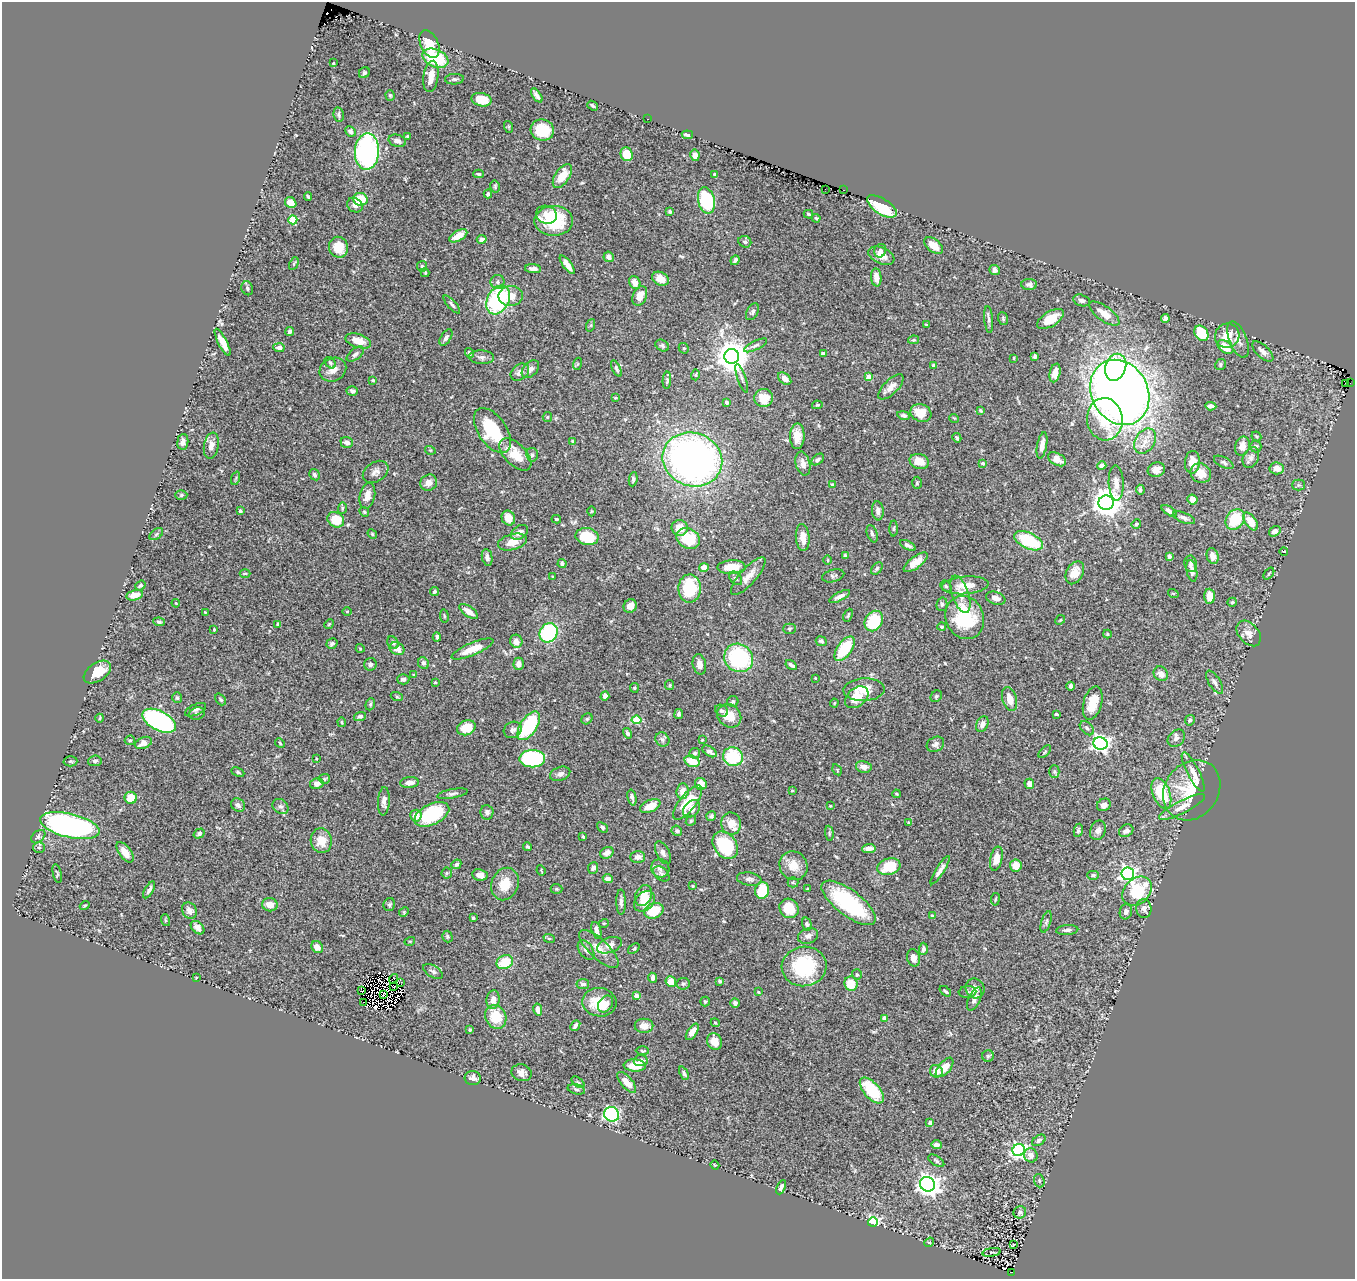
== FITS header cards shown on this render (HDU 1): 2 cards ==
NAXIS1  =                 1353
NAXIS2  =                 1277

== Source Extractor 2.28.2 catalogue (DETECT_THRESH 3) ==
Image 1353 x 1277 px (HDU 1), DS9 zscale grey, 1 PNG px = 1 image px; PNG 1357 x 1281 px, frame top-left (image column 1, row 1277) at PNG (2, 2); each listed source drawn as its Kron ellipse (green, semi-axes under 4 px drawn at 4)
Background 0.495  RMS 0.025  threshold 0.0755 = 3 sigma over >= 5 px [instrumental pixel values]
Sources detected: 519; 7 with non-positive FLUX_AUTO (blend fragments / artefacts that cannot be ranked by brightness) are neither listed nor drawn; of the other 512, the 500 brightest by FLUX_AUTO listed and drawn (12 fainter detections omitted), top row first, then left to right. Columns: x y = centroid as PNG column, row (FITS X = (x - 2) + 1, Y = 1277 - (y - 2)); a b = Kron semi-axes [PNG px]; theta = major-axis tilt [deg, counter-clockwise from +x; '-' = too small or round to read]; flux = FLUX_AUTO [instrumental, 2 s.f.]
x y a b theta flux
429 44 15 8 -65 34
435 58 13 9 -25 84
333 63 3 2 - 1.3
364 73 6 5 - 3.2
431 76 16 7 82 18
454 79 9 5 4 4.3
390 95 5 4 - 1.9
537 95 8 4 -55 5.7
482 100 10 6 -13 31
593 106 6 3 -39 2.4
339 115 7 5 -80 3.5
648 119 3 2 - 61
509 127 6 4 -72 1.8
542 130 11 10 - 53
350 131 5 4 - 6.2
687 135 5 4 - 4.7
407 136 4 3 - 2.1
397 141 9 6 -17 6.6
367 151 18 12 87 320
627 154 7 6 - 39
695 155 6 4 -80 8.4
478 174 5 4 - 3.1
715 175 4 3 - 3.2
562 176 14 7 56 31
495 186 6 4 -77 2.4
825 189 2 2 - 1.9
844 190 3 2 - 3.1
488 194 4 3 - 3.4
308 196 4 3 - 1.7
360 199 7 6 - 49
706 200 13 8 -78 150
291 203 6 5 - 17
355 205 8 6 -37 7.5
882 206 17 7 -32 77
670 212 3 3 - 3.1
808 214 5 3 - 2.5
546 215 10 9 - 13
816 218 4 3 - 1.8
293 220 4 4 - 65
554 221 19 15 0 78
458 236 10 5 29 17
482 239 5 4 - 5.3
745 242 6 5 - 4
934 246 11 6 -38 21
338 247 10 9 - 29
880 251 7 6 - 5.6
881 256 14 8 -23 15
609 257 5 5 - 7.8
735 260 5 3 - 3.2
294 264 7 3 64 1.9
567 265 11 4 -54 12
422 266 5 5 - 3
533 269 8 4 -4 6.5
994 270 5 5 - 6.4
425 273 4 3 - 2
876 277 9 5 -84 12
660 279 9 6 -29 16
497 282 7 7 - 5.1
635 282 7 5 -63 14
1029 284 8 5 0 5.3
247 288 7 5 -69 3.6
511 296 12 10 7 19
640 296 10 7 66 19
498 300 15 10 61 180
1081 300 8 5 -14 5.5
452 304 11 4 -48 4.4
752 312 9 5 62 4.4
1104 314 18 7 -36 19
1165 318 4 4 - 6.2
1003 319 6 5 - 2.4
1050 319 15 7 31 24
989 320 13 4 -85 4.6
591 325 6 4 71 2
926 325 4 3 - 2.1
290 332 4 4 - 5.4
1201 333 8 6 -56 68
1227 336 12 12 - 27
446 338 9 5 58 5.4
913 340 5 4 - 1.9
1238 340 19 8 -69 13
358 341 13 6 -17 23
223 342 15 4 -62 16
755 345 12 4 26 4.9
662 346 7 5 -30 3.4
1225 347 9 5 -35 29
279 348 5 4 - 7.5
684 348 5 5 - 2.2
1263 351 13 6 -43 8.8
469 353 5 4 - 3.2
355 354 10 5 36 5.1
823 354 4 4 - 13
732 356 7 7 - 3500
1035 356 4 3 - 4.2
481 357 13 6 -2 6.3
1014 358 3 2 - 1.6
330 363 6 4 -49 2.8
577 364 6 4 71 2.2
934 365 4 3 - 8.1
1220 365 6 5 - 3.1
1116 367 14 10 70 120
616 368 9 4 -63 3.6
530 369 10 7 47 7.7
333 370 14 11 25 16
520 372 10 7 39 9.4
1055 373 9 5 77 14
695 375 5 4 - 2.1
869 377 4 4 - 25
742 378 15 4 -71 4.5
785 379 7 5 -41 12
373 380 3 2 - 1.6
667 380 9 4 87 3
1345 383 2 2 - 130
1350 383 3 2 - 25
891 387 16 7 45 14
352 391 6 5 - 5.4
1120 392 34 28 -61 2100
615 398 3 2 - 1.6
764 398 9 9 - 40
727 402 3 3 - 3.2
817 405 5 4 - 1.9
1211 406 5 4 - 7.8
981 411 3 3 - 2.4
921 413 10 8 -21 29
904 415 6 4 -11 3.9
547 417 5 4 - 2
954 418 5 3 - 1.4
1105 419 21 18 -85 74
492 431 25 14 -56 90
797 436 13 7 89 18
1256 436 5 4 - 2.4
957 438 5 4 - 2.6
572 441 4 3 - 1.6
1145 441 14 10 56 18
183 442 8 5 84 7.9
347 442 6 5 - 8.5
1042 445 13 5 80 11
211 446 13 7 80 12
1242 446 9 7 75 14
1256 446 6 5 - 3.4
430 450 5 3 - 1.4
515 454 20 10 -45 39
532 455 7 6 - 4.2
1251 457 11 7 63 7.7
692 459 30 26 -20 850
1057 459 10 6 -28 16
818 460 7 4 41 4.3
919 461 10 7 -17 21
1192 462 11 7 85 19
1224 462 10 5 -27 4.3
983 463 4 4 - 2.4
803 464 12 7 -76 12
1102 465 4 4 - 9
1277 468 7 6 - 14
1156 470 9 7 21 13
376 472 14 9 34 9.8
1201 473 10 9 - 21
314 475 6 5 - 4.2
236 478 7 4 71 2.4
633 479 7 4 82 4
429 483 9 7 31 11
917 483 6 5 - 2.7
1116 483 18 7 -88 14
833 485 4 3 - 5.6
1298 485 6 5 - 3.2
1140 490 5 4 - 4.2
181 495 6 5 - 2.6
367 496 13 7 78 14
1192 500 5 5 - 9.6
1106 503 7 7 - 2400
342 508 6 3 89 2.4
240 511 4 3 - 2.6
591 511 5 3 - 1.4
878 511 9 6 -84 7.2
1169 511 8 4 -33 6.8
364 512 5 4 - 2.3
508 518 7 6 - 17
1184 518 12 5 -22 6
556 519 5 3 - 2.3
1235 519 11 8 52 59
336 520 9 7 -32 48
1251 521 10 5 -55 30
1136 524 5 4 - 3.3
680 528 8 7 - 23
894 529 8 4 89 2.3
1275 531 6 4 34 10
519 532 9 6 34 10
156 534 8 5 38 2.7
372 534 5 4 - 2.1
872 534 9 5 -70 4.9
587 537 11 8 -11 58
803 537 13 7 -85 18
688 538 12 10 -30 65
1029 541 15 8 -25 81
512 542 15 8 14 20
908 545 8 3 -27 4.4
1284 551 4 2 - 1.2
845 556 3 3 - 3.1
1169 556 4 3 - 4
1213 556 8 5 -70 9.5
487 557 8 5 -80 6.6
828 560 4 3 - 1.3
916 562 14 6 37 16
562 563 4 4 - 3.7
1191 564 8 6 -81 5.5
731 567 14 6 3 31
704 568 5 4 - 18
877 568 7 5 50 3
1192 571 11 5 -78 7.8
245 573 5 3 - 1.7
1075 573 12 8 62 18
1269 573 7 3 49 1.9
748 576 24 8 48 17
833 576 11 6 15 4.1
553 577 3 3 - 2
736 578 8 5 -48 3.6
140 585 5 4 - 2.7
965 585 23 8 5 25
946 586 6 5 - 3.5
690 588 14 11 89 88
434 591 4 3 - 2.8
1173 593 5 3 - 1.3
960 594 19 8 -71 16
135 595 9 5 13 17
840 596 11 4 28 7.4
1210 596 7 5 -86 23
996 598 10 6 -17 10
1232 602 4 4 - 2.8
176 603 4 3 - 1.3
942 604 7 5 78 3.2
630 606 7 6 - 13
347 611 5 3 - 1.4
469 611 11 5 -36 12
205 612 3 2 - 1.2
848 615 7 3 64 2
444 616 7 3 -82 1.9
965 618 22 19 -67 110
1060 620 5 4 - 1.9
874 621 11 8 59 77
159 622 6 4 -10 3.4
278 624 4 3 - 3.6
329 624 5 4 - 1.8
942 627 4 3 - 1.9
214 629 3 2 - 1.6
789 629 6 5 - 2.9
549 633 10 8 58 150
1249 633 14 10 -49 13
1107 634 4 4 - 1.7
437 637 4 3 - 3.8
516 641 7 6 - 10
821 641 6 4 -25 3.7
393 643 7 5 -54 4.6
332 644 6 5 - 4.6
360 648 4 3 - 1.3
397 649 8 6 -28 14
472 649 22 6 23 28
845 649 14 7 55 73
739 658 15 13 -40 160
423 663 6 5 - 5.5
370 664 6 6 - 4.2
519 664 6 5 - 8.1
699 664 10 6 -76 10
791 665 6 3 -32 5.1
97 672 15 9 34 32
1161 674 8 6 -44 11
413 675 4 3 - 1.7
815 678 2 2 - 1.3
403 679 6 5 - 5.3
435 682 3 3 - 1.3
1215 682 13 5 -58 6.7
670 685 5 4 - 2
1071 686 4 4 - 4.4
634 688 5 4 - 2
864 690 20 11 3 34
605 696 5 4 - 6.6
936 696 6 5 - 2.8
397 697 6 4 -19 2.2
857 697 13 9 40 30
177 698 5 5 - 3.5
221 699 6 4 -51 2.7
1010 699 12 7 -74 18
733 701 5 5 - 3
834 703 4 4 - 1.6
1093 703 17 9 74 33
370 704 6 4 70 2.6
196 710 11 5 24 4.8
722 711 7 5 -33 4.5
197 713 8 6 14 4.3
679 714 5 4 - 2.8
1056 714 3 3 - 2.6
360 716 6 4 18 5.4
729 716 13 11 -42 27
100 718 4 3 - 1.5
587 719 6 5 - 2.6
636 720 5 4 - 67
1190 720 5 4 - 3.5
159 721 18 9 -28 310
342 722 4 3 - 1.8
982 724 8 5 65 7.6
529 726 16 8 57 140
466 728 9 7 22 34
1087 728 8 5 -44 4.2
513 730 9 7 27 6.8
627 733 5 4 - 4.2
1176 738 10 7 44 6.1
662 739 7 6 - 4.9
130 740 5 4 - 2.4
702 740 3 3 - 1.6
144 743 8 5 24 15
280 743 5 4 - 1.8
935 744 9 7 30 6.2
1100 744 7 6 - 630
710 751 8 5 -32 6
1045 752 8 3 46 2
695 753 5 5 - 3.5
733 757 10 9 - 83
316 759 3 2 - 1.7
532 759 13 8 1 160
70 761 7 5 -1 2.7
95 761 6 5 - 3.8
692 761 8 5 -17 32
864 767 8 6 -12 10
837 770 6 4 -58 1.7
1054 771 6 5 - 2.9
238 772 7 4 -25 2.5
1193 772 22 6 -63 14
560 774 10 6 19 7.1
324 779 5 5 - 2.5
409 782 9 5 5 10
317 784 7 5 12 7.7
701 784 6 5 - 17
1029 784 5 5 - 10
792 790 4 2 - 1.5
1192 790 32 26 52 83
682 791 7 6 - 16
1161 793 16 8 -69 66
452 794 15 4 10 5.6
896 794 4 3 - 2
131 798 6 6 - 28
632 798 8 3 -77 4.3
384 801 14 6 87 8.5
688 803 20 8 51 53
238 805 7 6 - 6.7
1104 805 7 6 - 8.8
280 806 8 7 - 5.6
650 806 11 6 24 24
830 806 3 2 - 1.6
1182 807 25 6 26 18
691 809 10 7 49 11
487 812 7 6 - 6.2
432 814 19 10 26 110
416 816 6 5 - 16
711 816 5 4 - 3.2
691 821 5 4 - 2.7
909 823 3 3 - 1.9
731 824 11 10 - 21
70 826 30 12 -13 490
602 827 6 4 -41 3.6
1078 830 6 4 81 3.4
1098 830 10 7 69 9.8
677 831 5 5 - 3.5
1126 831 7 5 29 8
829 833 7 4 -84 2.5
199 834 6 4 34 3.3
38 837 8 5 40 3.8
583 837 3 2 - 2.1
321 841 12 10 -76 26
725 845 15 11 -53 90
39 847 6 5 - 3.5
528 847 4 3 - 2.4
869 849 7 4 6 12
125 852 12 6 -53 19
607 853 7 5 28 11
663 853 12 6 -64 6.8
638 857 7 6 - 11
996 859 12 6 78 20
456 864 5 4 - 4.6
1016 865 6 6 - 16
794 866 15 13 -50 25
889 867 12 8 17 47
593 868 6 5 - 6.8
660 868 9 9 - 8.5
541 870 5 2 - 1.5
940 870 16 4 57 8.5
447 873 5 5 - 2.7
57 874 10 3 -77 2.2
661 874 9 6 -41 4.5
1128 874 6 6 - 530
480 875 8 6 -8 11
1093 875 5 4 - 3.2
608 879 5 4 - 9.6
749 879 12 6 -9 6.7
793 882 5 5 - 2.4
505 884 17 13 67 32
692 886 3 2 - 1.5
557 889 6 5 - 2.1
807 889 3 3 - 1.9
149 890 9 4 60 5.1
762 890 8 7 - 50
1137 891 16 12 45 84
644 896 11 8 65 26
995 899 6 3 81 1.7
644 901 12 9 43 28
621 902 12 4 -90 6
849 903 32 12 -37 150
270 905 8 6 -9 15
389 905 6 6 - 3.1
85 906 5 3 - 2.1
789 908 10 9 - 34
1144 908 9 7 -83 7.5
189 911 8 7 - 10
654 911 10 7 23 41
1126 911 8 6 74 6.2
404 912 5 4 - 2
932 916 4 3 - 2.4
473 918 3 3 - 2.4
165 920 6 4 -72 1.9
1046 922 11 4 72 4.1
604 923 5 3 - 1.6
807 924 6 4 -73 3.5
198 928 8 5 -44 7.4
596 930 8 4 -74 7.4
1067 930 11 5 4 5.5
808 936 10 7 19 7.7
447 937 6 5 - 2.5
549 938 6 3 -19 1.8
410 941 5 3 - 1.5
609 945 13 7 20 11
317 947 6 5 - 13
599 949 25 9 -44 25
634 949 6 4 39 2.2
923 949 6 4 86 5.1
586 950 11 6 -55 7.7
913 958 9 6 -75 10
505 962 8 6 27 46
804 966 22 20 9 110
433 971 11 5 -32 4.3
857 975 5 5 - 2.7
196 978 3 2 - 1.2
653 978 5 3 - 5.6
393 979 5 2 - 3.4
720 981 4 3 - 2.9
400 982 3 2 - 1.9
671 982 5 5 - 23
583 984 6 5 - 4.9
683 984 6 6 - 3.9
851 984 7 6 - 27
394 986 3 2 - 2.6
975 988 10 9 - 13
362 991 2 2 - 2.4
945 991 6 3 -38 2.5
758 992 3 2 - 1.5
968 992 9 5 5 4.5
383 995 4 3 - 9.9
636 996 4 4 - 23
974 999 12 6 65 8.7
493 1000 9 6 80 12
705 1001 5 4 - 2.5
364 1002 4 2 - 4.3
599 1002 17 14 -9 46
735 1003 5 4 - 6.7
606 1004 9 6 54 10
538 1009 6 4 -77 9.2
496 1017 12 10 -61 47
885 1018 4 4 - 12
715 1023 4 3 - 1.9
575 1025 6 3 50 5.2
644 1026 9 7 0 14
470 1030 4 3 - 3.3
692 1032 9 4 56 12
714 1041 8 7 - 16
642 1051 6 3 -1 2.1
988 1056 5 5 - 2.8
641 1061 7 5 7 8.9
635 1065 11 6 -3 31
945 1067 11 6 50 22
936 1071 6 6 - 16
522 1073 10 8 -15 8.8
684 1073 7 4 -64 3.5
473 1078 8 7 - 7.6
578 1082 7 4 -37 3.1
627 1082 13 5 -49 17
576 1089 9 5 -14 4.1
872 1090 16 8 -49 76
612 1114 8 7 - 300
930 1123 4 4 - 11
1039 1140 7 5 35 4.8
936 1145 5 4 - 7
1019 1150 6 6 - 420
1031 1155 7 6 - 10
936 1161 9 4 -33 3.2
715 1165 4 3 - 1.6
1039 1181 7 5 -72 2.9
928 1184 7 7 - 1200
781 1187 7 3 64 6.3
1020 1212 6 6 - 5.2
873 1222 5 4 - 300
929 1242 5 4 - 2.1
1013 1245 3 2 - 1.3
992 1252 9 3 9 2.2
1011 1272 4 2 - 160
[12 fainter detections neither listed nor drawn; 7 non-positive-flux detections neither listed nor drawn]